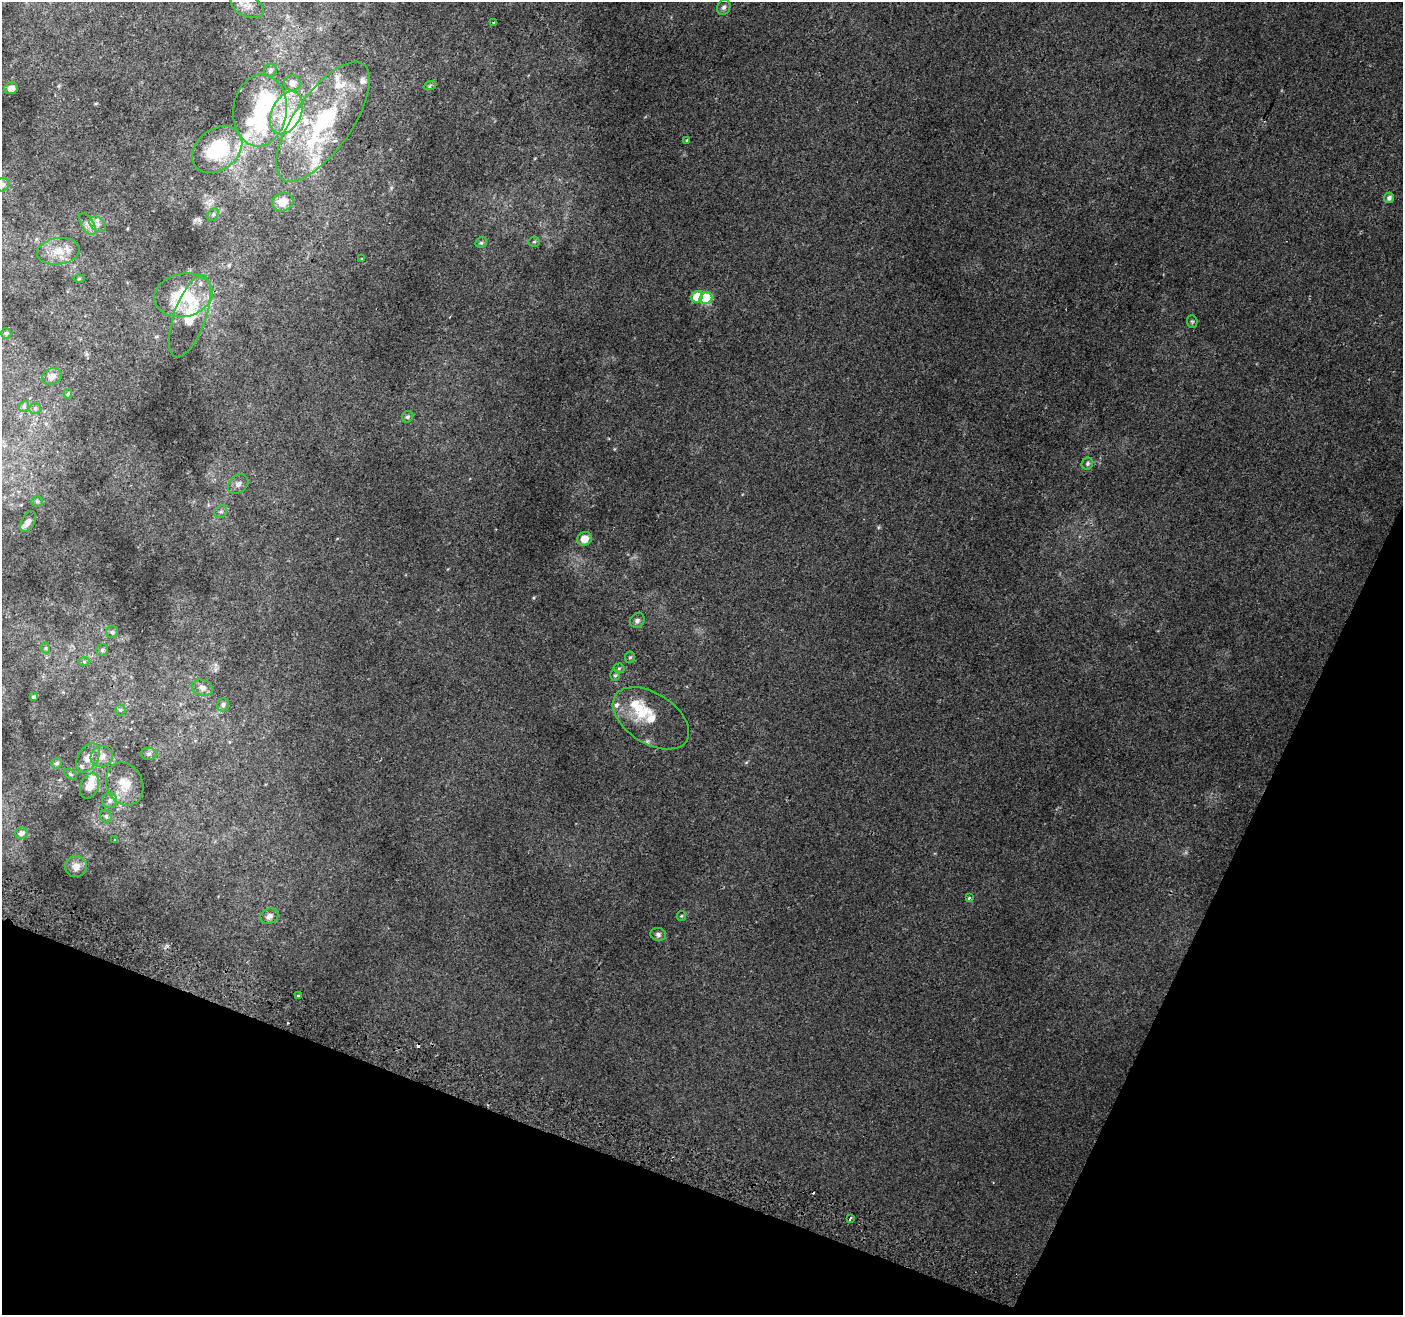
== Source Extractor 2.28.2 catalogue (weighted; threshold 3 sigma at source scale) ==
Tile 15 of 4 x 4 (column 3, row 4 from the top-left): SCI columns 2826-4226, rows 313-1625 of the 5644 x 5810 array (HDU 1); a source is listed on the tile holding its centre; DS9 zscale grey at full resolution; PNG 1405 x 1317 px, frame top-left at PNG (2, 2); each listed source drawn as its Kron ellipse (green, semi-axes under 4 px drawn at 4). Shown black and unused: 20% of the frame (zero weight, under 2 of 3 exposures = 2% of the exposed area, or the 3 px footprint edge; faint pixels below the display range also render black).
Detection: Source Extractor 2.28.2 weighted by HDU 2 'WHT'; one run over the whole footprint, this tile lists its part. Background 0.0104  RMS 0.004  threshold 0.0181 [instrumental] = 3 sigma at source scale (4.5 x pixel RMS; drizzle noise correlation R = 1.50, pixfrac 1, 0.0396/0.0396 arcsec/px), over >= 5 px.
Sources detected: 93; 2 cosmic-ray / hot-pixel residue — neither listed nor drawn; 20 inside a brighter listed object's ellipse — not listed separately; the other 71 listed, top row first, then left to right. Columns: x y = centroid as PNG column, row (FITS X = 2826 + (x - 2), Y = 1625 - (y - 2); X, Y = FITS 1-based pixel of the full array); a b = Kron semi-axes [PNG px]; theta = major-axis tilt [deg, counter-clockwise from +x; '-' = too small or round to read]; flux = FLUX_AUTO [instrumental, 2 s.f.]
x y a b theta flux
247 6 18 10 -27 4.2
724 7 8 6 61 1.2
494 22 3 2 - 0.31
270 70 7 6 - 1
292 83 8 8 - 2.9
430 85 7 4 21 0.54
11 88 7 5 14 1.7
260 110 36 27 84 23
286 113 22 14 64 11
323 122 70 28 55 44
686 140 3 3 - 0.5
217 149 27 20 38 24
2 185 7 6 - 1.2
1389 198 5 5 - 1.3
283 202 11 9 18 5.2
213 215 7 5 61 0.82
87 224 12 6 -59 2
98 224 9 6 -39 1.7
534 242 5 5 - 0.52
481 243 6 5 - 0.76
58 251 21 13 8 7.2
362 259 4 3 - 0.32
79 278 5 3 - 0.44
183 295 30 21 11 16
697 297 6 5 - 11
706 298 6 5 - 22
190 316 43 16 71 16
1192 321 6 5 - 0.56
6 333 5 5 - 0.67
52 376 10 8 24 2.1
68 394 5 4 - 0.5
24 406 6 4 49 0.65
35 408 6 5 - 0.72
408 417 6 5 - 0.91
1087 464 6 5 - 0.78
238 484 11 8 40 2
37 501 5 5 - 0.61
221 512 7 5 41 0.94
28 522 11 6 61 2
584 539 7 6 - 4.5
637 620 8 7 - 1.1
112 632 6 6 - 0.73
46 648 6 4 -71 0.43
102 650 6 5 - 0.77
630 657 6 5 - 0.61
84 662 6 4 -1 0.53
619 668 5 5 - 0.51
615 675 5 4 - 0.63
202 688 11 8 -19 2
34 697 3 3 - 0.59
223 705 7 6 - 0.97
120 710 5 5 - 0.6
651 718 42 25 -33 13
149 754 8 6 2 1.1
102 757 11 10 - 3
88 758 16 10 57 3.8
57 763 5 5 - 0.8
70 774 7 4 -31 0.5
125 784 22 18 -67 7.9
90 786 13 9 68 4.4
110 801 7 7 - 1.4
106 816 6 5 - 0.95
22 833 6 5 - 1.6
115 840 3 3 - 0.35
76 866 11 10 - 2.6
969 898 3 3 - 0.89
269 916 9 7 21 1.9
681 916 5 4 - 0.46
658 934 8 6 -17 1.1
298 996 3 3 - 0.98
850 1218 4 3 - 0.55
Overlapping masked pixels (flux is a lower limit): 1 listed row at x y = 190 316
Isophote crosses this tile's border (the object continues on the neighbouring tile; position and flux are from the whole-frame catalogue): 1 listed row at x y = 2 185
Unlisted compact peaks at least as high as the median listed source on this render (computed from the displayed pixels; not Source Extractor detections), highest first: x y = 533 598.